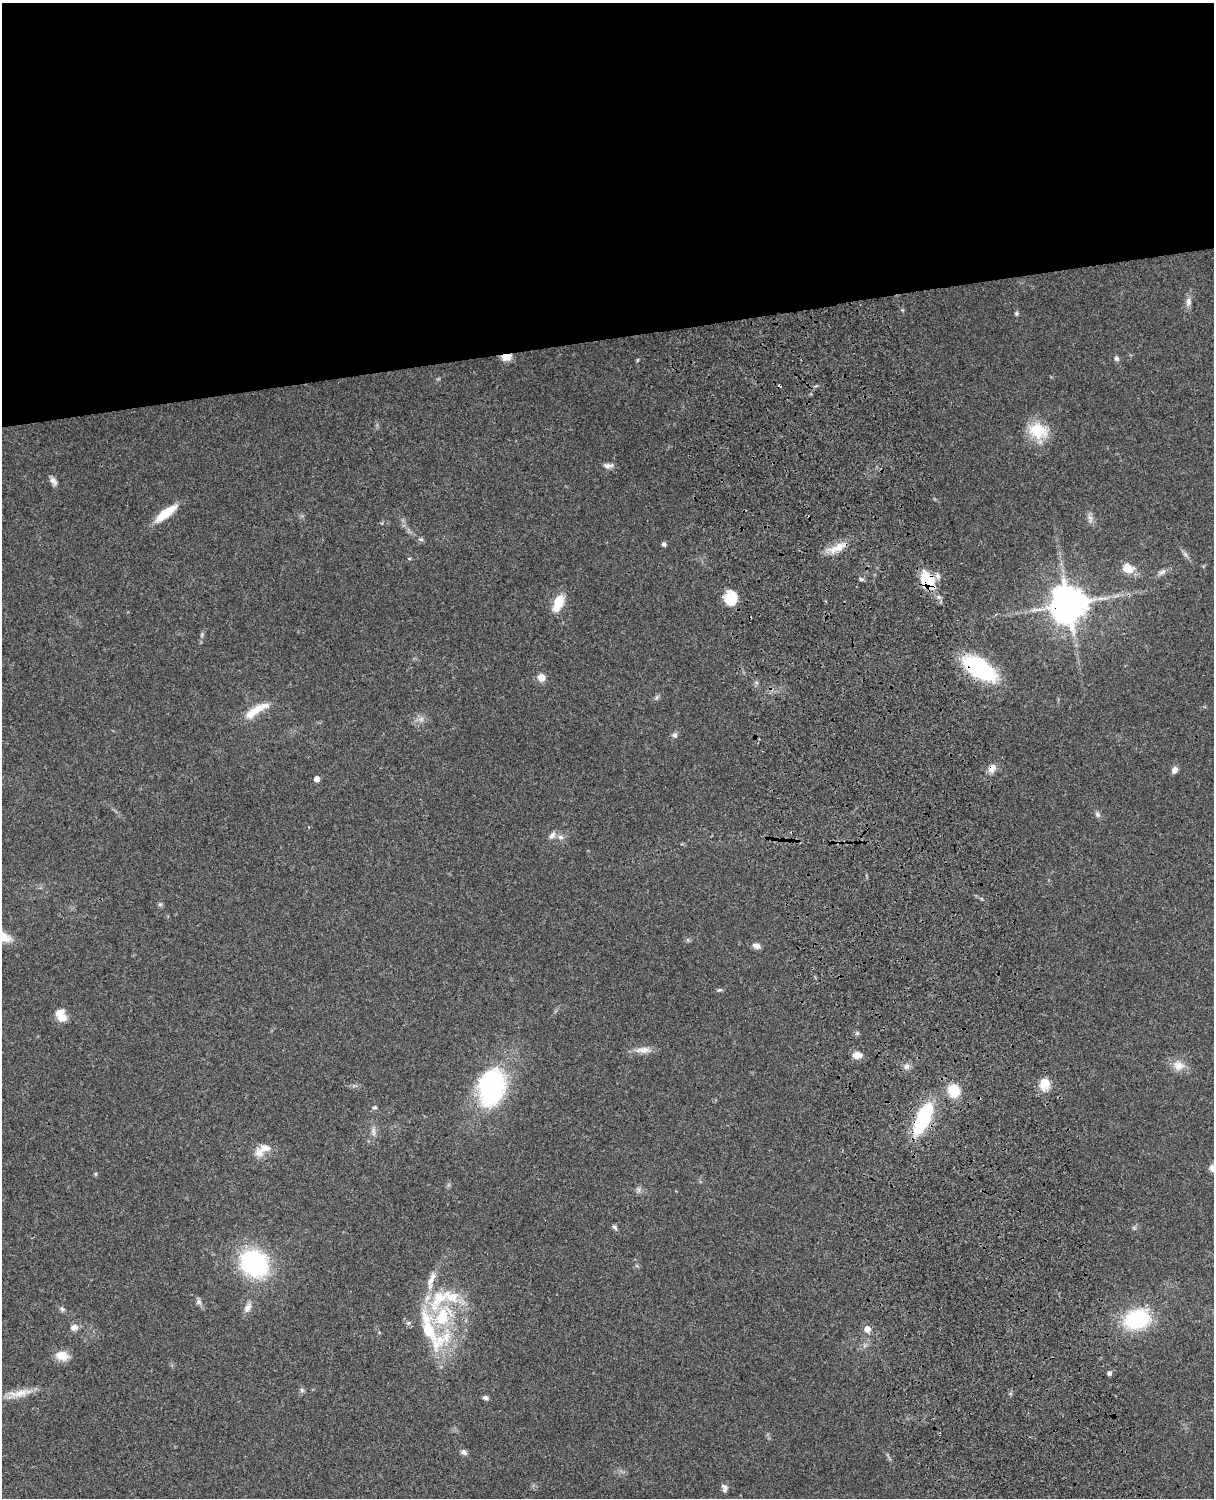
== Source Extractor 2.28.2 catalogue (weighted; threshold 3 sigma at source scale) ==
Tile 2 of 4 x 3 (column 2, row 1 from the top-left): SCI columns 1334-2545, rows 3268-4763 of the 5088 x 4924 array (HDU 1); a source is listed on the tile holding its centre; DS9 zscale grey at full resolution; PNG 1216 x 1500 px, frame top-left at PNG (2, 3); no overlay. Shown black and unused: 23% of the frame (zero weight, under 3 of 4 exposures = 6% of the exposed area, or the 3 px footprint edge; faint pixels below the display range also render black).
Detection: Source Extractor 2.28.2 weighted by HDU 2 'WHT'; one run over the whole footprint, this tile lists its part. Background 0.109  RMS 0.0066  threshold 0.0298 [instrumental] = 3 sigma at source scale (4.5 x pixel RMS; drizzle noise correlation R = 1.50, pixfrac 1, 0.05/0.05 arcsec/px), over >= 5 px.
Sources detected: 74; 1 too faint to see at this stretch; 1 cosmic-ray / hot-pixel residue — not listed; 7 inside a brighter listed object's ellipse — not listed separately; the other 65 listed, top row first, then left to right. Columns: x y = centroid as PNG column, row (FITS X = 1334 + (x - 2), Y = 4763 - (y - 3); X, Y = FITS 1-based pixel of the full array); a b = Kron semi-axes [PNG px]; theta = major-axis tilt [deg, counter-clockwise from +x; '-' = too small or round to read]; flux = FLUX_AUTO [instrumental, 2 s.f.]
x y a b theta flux
1188 302 12 7 -85 3
1016 313 6 5 - 1
506 357 11 7 2 7.3
1116 358 8 6 -56 1.6
1038 430 24 18 -16 20
608 465 14 6 -1 2.8
53 481 12 7 -53 2.9
166 513 24 7 37 20
1090 518 8 6 -44 2.3
421 539 6 4 -1 1.1
664 544 5 5 - 1.6
838 547 28 9 24 9.6
1128 568 11 9 -31 9.7
1162 572 11 6 29 2.5
861 579 6 4 -18 1.2
927 580 23 16 -69 22
730 598 12 12 - 20
558 602 19 9 68 15
1068 604 12 11 - 1100
202 634 8 4 89 1.2
979 668 24 12 -33 99
541 677 8 8 - 5.3
656 698 6 5 - 1.3
256 710 36 9 32 13
674 735 8 7 - 1.7
992 768 12 9 65 4.3
1175 770 8 6 57 3.3
317 779 5 4 - 4.6
1098 814 8 6 -53 1.7
552 835 10 7 51 2.9
561 837 9 6 -3 2.4
160 904 6 5 - 1.1
756 946 9 7 -24 2.9
719 990 7 4 25 1
62 1018 12 9 14 6.1
643 1050 23 8 0 5.7
857 1055 10 7 -4 6.2
1178 1065 16 12 -20 7.3
906 1066 9 8 - 2.7
1045 1084 14 12 85 9.2
491 1087 34 24 80 100
954 1090 13 12 - 15
375 1107 6 4 2 1
923 1119 35 13 65 51
373 1132 12 5 -75 2.2
262 1149 24 11 36 8.7
95 1174 6 4 -90 0.76
639 1190 7 4 -72 1.5
615 1227 8 5 -45 1.3
254 1263 26 22 -38 85
440 1298 46 20 48 34
199 1302 8 8 - 2
247 1308 13 8 56 3.8
62 1309 7 6 - 1.5
1137 1319 25 18 18 54
74 1327 10 8 15 3.4
867 1329 7 7 - 4.9
443 1339 36 18 26 25
62 1355 17 11 -12 8
1109 1373 5 5 - 1.9
302 1390 7 5 -48 1.3
21 1393 29 10 15 9.8
485 1398 7 5 -8 1.8
464 1452 8 6 -28 2.1
724 1487 12 7 -75 2.3
Overlapping masked pixels (flux is a lower limit): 6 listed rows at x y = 506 357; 927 580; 1068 604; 979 668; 992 768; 923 1119